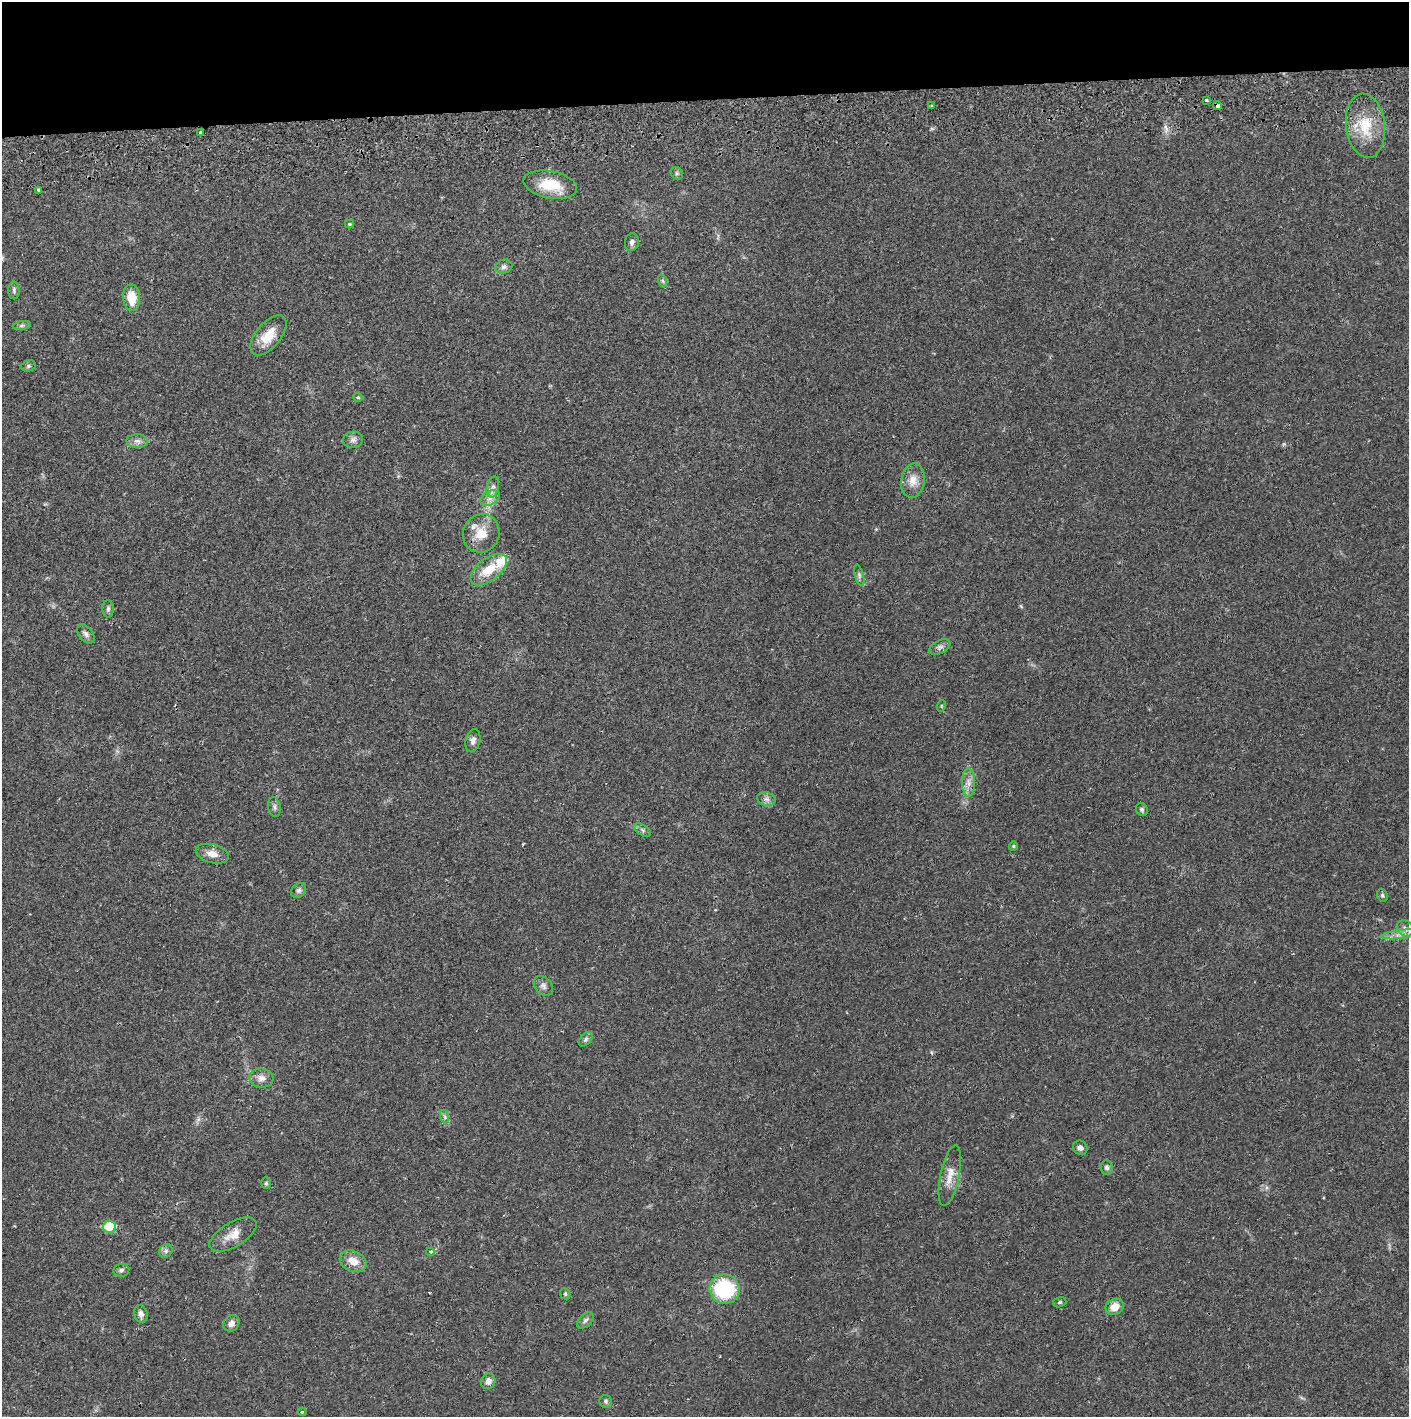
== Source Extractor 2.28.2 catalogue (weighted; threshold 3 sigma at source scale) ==
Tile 2 of 3 x 3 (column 2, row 1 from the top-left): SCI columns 1410-2816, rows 2886-4300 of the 4229 x 4358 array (HDU 1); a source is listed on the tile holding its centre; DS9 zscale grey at full resolution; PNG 1411 x 1419 px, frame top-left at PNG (2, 2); each listed source drawn as its Kron ellipse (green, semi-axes under 4 px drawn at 4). Shown black and unused: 7% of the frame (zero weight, under 2 of 3 exposures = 3% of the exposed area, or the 3 px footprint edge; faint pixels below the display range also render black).
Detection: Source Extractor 2.28.2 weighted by HDU 2 'WHT'; one run over the whole footprint, this tile lists its part. Background 0.0209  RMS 0.0035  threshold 0.0156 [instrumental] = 3 sigma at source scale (4.5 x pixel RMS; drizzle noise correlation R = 1.50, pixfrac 1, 0.05/0.05 arcsec/px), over >= 5 px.
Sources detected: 69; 2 cosmic-ray / hot-pixel residue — neither listed nor drawn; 1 inside a brighter listed object's ellipse — not listed separately; the other 66 listed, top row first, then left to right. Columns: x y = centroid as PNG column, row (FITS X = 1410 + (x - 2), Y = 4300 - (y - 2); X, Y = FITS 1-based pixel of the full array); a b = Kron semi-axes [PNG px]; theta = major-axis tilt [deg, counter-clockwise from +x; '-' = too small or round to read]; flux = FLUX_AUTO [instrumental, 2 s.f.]
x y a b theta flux
1206 100 3 3 - 2
931 106 3 2 - 0.67
1217 106 4 3 - 2.8
1365 126 32 19 -83 12
200 132 4 3 - 0.93
677 173 6 5 - 0.63
550 185 27 13 -11 11
38 190 3 3 - 0.91
349 224 4 3 - 0.46
632 242 9 7 77 1.1
504 267 8 7 - 1.2
663 281 6 4 -71 0.55
14 290 9 5 -89 0.77
132 298 13 8 -85 6.4
22 326 9 4 9 0.72
268 335 24 12 50 7
28 366 7 5 17 0.74
358 397 5 4 - 0.43
353 440 10 8 13 1.3
137 441 11 7 -1 1.5
913 480 17 12 80 3.9
493 487 11 6 76 1.3
490 498 10 7 27 1.8
481 533 19 18 - 6.8
489 570 21 11 38 7.5
859 575 11 4 -75 0.91
108 609 8 5 89 0.84
86 634 11 7 -50 1.4
940 647 11 6 26 1.3
941 706 6 3 72 0.36
473 740 12 7 75 1.7
968 783 14 6 -90 2.3
766 799 9 6 -16 1.3
274 807 10 6 -78 0.93
1142 810 7 5 -59 0.63
643 830 9 5 -34 0.88
1013 846 4 4 - 0.39
212 854 17 9 -15 3.1
299 890 8 6 44 0.94
1382 895 6 5 - 0.65
1405 928 9 7 -39 1.4
1400 934 19 4 7 2
543 986 11 8 -48 1.4
586 1039 8 5 49 0.79
261 1078 12 9 -6 2.3
445 1117 7 4 -71 0.71
1080 1148 7 6 - 1.3
1107 1167 7 6 - 1
950 1176 31 9 78 4.5
266 1183 6 5 - 0.53
109 1227 6 6 - 14
233 1234 26 12 30 4.6
166 1251 7 6 - 0.89
431 1252 4 3 - 0.64
353 1261 14 10 -24 4.3
121 1270 8 6 8 0.91
725 1289 15 14 - 27
565 1294 6 5 - 0.52
1060 1302 7 5 16 0.62
1115 1307 9 7 28 4.4
141 1314 9 6 -73 1.5
585 1320 10 6 44 0.97
231 1324 9 7 45 1.6
488 1381 8 7 - 1.9
606 1401 6 6 - 0.73
302 1412 4 4 - 0.47
Overlapping masked pixels (flux is a lower limit): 1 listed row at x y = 1217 106